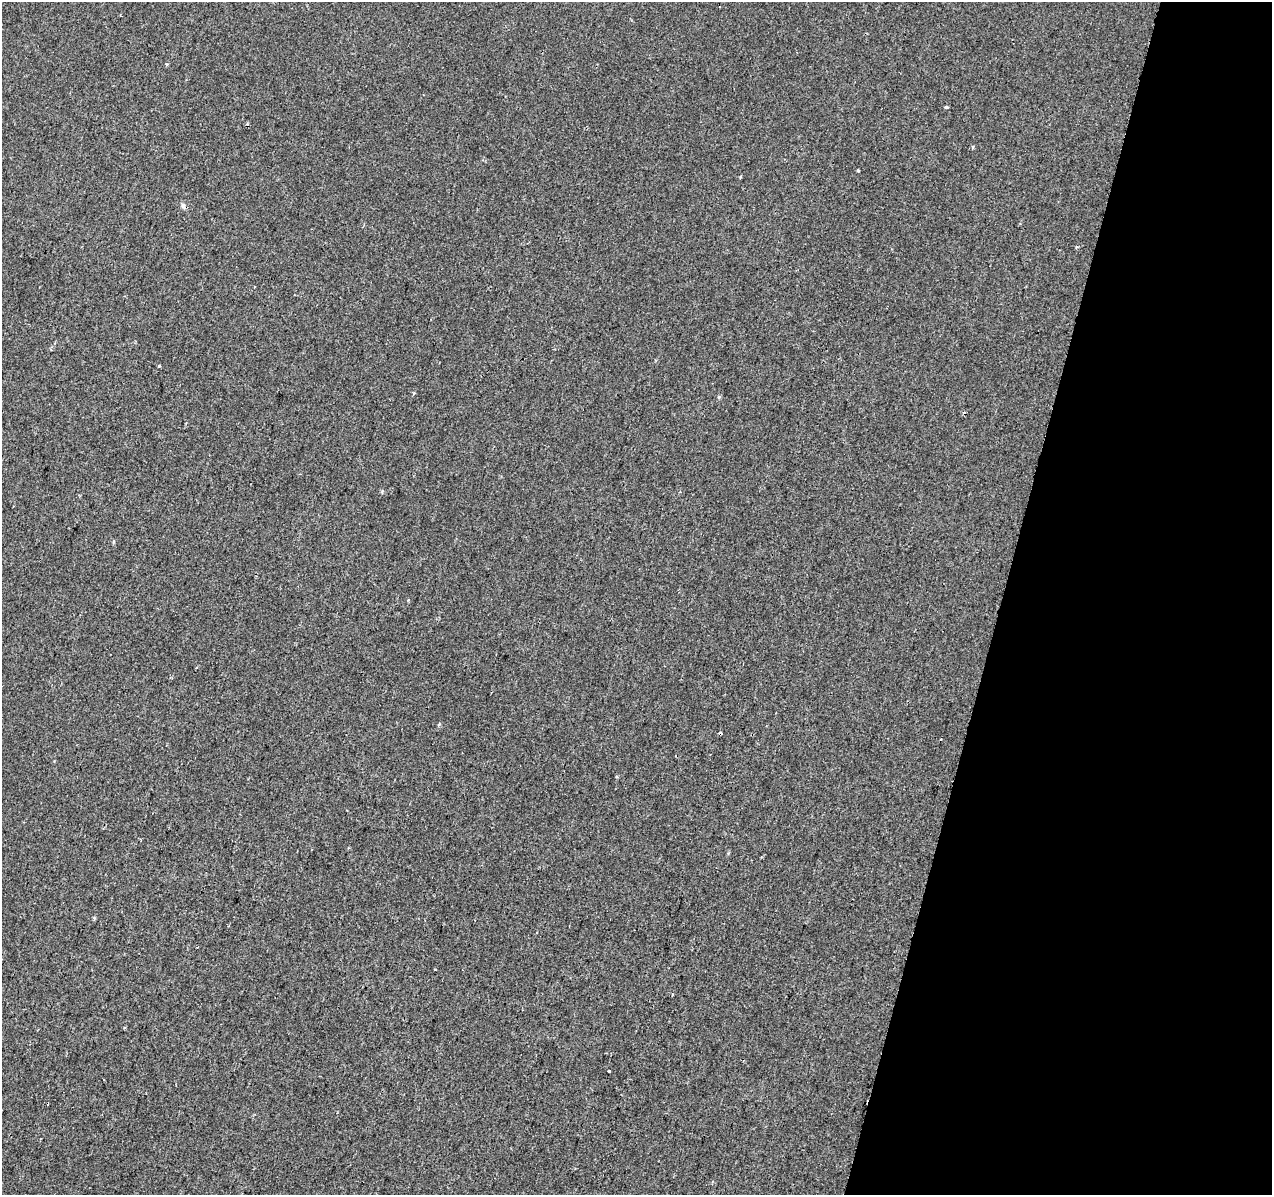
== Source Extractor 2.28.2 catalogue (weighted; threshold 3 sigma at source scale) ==
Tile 8 of 4 x 4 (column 4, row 2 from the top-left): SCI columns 3833-5102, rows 2724-3916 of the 5120 x 5387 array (HDU 1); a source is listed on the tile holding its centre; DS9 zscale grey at full resolution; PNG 1274 x 1197 px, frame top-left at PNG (2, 2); no overlay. Shown black and unused: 21% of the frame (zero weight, under 2 of 3 exposures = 3% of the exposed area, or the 3 px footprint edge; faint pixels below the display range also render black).
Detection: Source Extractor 2.28.2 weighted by HDU 2 'WHT'; one run over the whole footprint, this tile lists its part. Background -8.78e-04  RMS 0.0049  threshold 0.022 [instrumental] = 3 sigma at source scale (4.5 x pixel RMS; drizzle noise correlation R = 1.50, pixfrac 1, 0.0396/0.0396 arcsec/px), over >= 5 px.
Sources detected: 12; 3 cosmic-ray / hot-pixel residue — not listed; the other 9 listed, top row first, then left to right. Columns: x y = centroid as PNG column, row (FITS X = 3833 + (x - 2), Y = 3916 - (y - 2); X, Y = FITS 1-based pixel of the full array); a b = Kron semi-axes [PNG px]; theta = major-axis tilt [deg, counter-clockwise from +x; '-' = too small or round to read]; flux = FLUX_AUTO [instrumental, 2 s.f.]
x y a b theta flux
946 107 3 3 - 3.7
973 147 4 3 - 0.84
858 171 3 3 - 0.47
183 205 7 6 - 1.3
254 287 3 2 - 0.7
159 366 3 3 - 0.47
414 393 4 3 - 0.54
941 740 3 3 - 1.2
609 1071 3 2 - 4